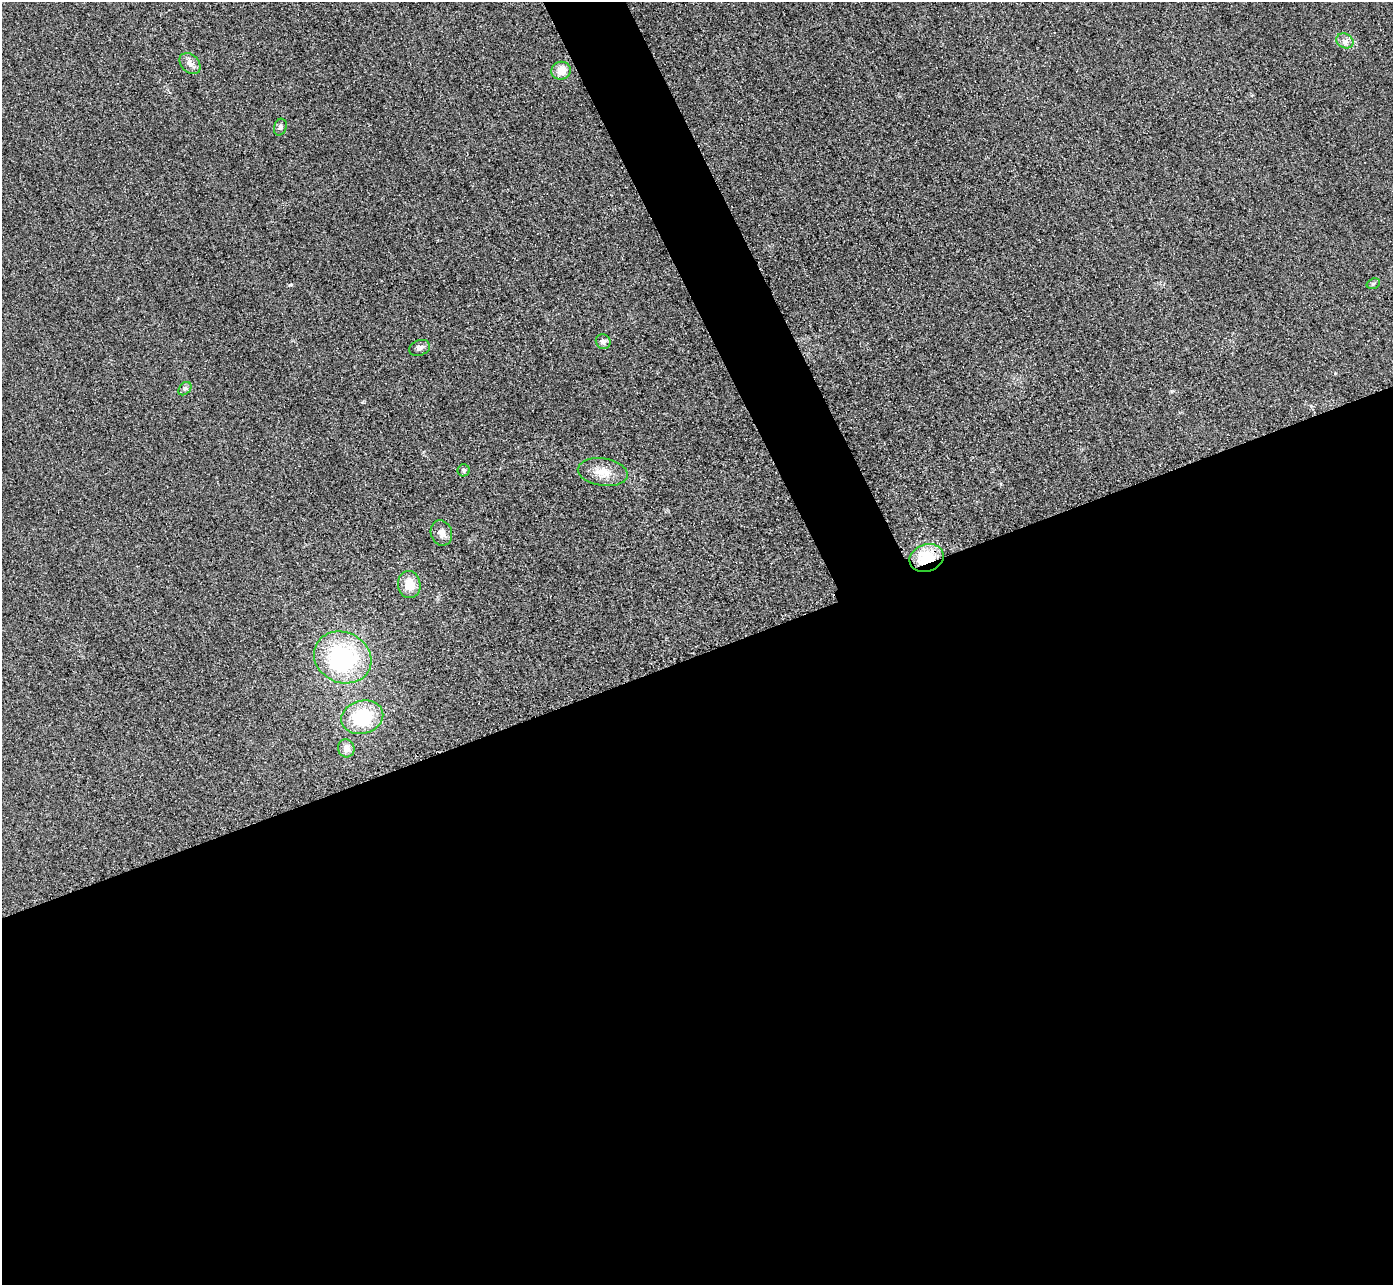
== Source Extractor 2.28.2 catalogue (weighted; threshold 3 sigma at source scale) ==
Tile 15 of 4 x 4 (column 3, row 4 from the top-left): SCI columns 2813-4203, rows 307-1589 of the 5626 x 5614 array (HDU 1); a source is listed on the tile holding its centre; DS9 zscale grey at full resolution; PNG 1395 x 1287 px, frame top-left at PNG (2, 2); each listed source drawn as its Kron ellipse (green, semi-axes under 4 px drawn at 4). Shown black and unused: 52% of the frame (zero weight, under 3 of 4 exposures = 3% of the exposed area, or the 3 px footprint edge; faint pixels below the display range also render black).
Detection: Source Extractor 2.28.2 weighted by HDU 2 'WHT'; one run over the whole footprint, this tile lists its part. Background 0.0828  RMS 0.017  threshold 0.0787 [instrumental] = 3 sigma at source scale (4.5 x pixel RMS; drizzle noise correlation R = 1.50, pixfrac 1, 0.05/0.05 arcsec/px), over >= 5 px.
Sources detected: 17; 1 inside a brighter object's white glare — neither listed nor drawn; the other 16 listed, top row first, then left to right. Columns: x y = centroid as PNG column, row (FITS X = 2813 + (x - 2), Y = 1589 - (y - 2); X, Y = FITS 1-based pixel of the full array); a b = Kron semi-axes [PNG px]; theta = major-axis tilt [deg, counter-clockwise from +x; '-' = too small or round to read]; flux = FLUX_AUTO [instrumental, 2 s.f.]
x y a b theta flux
1345 41 9 7 -26 7.6
190 64 12 8 -47 10
561 71 10 9 - 19
280 127 8 6 73 4.9
1373 284 7 5 18 3.1
603 342 8 7 - 6.1
420 348 11 7 20 6.4
185 389 8 5 48 4.4
464 470 6 6 - 3.7
603 472 25 13 -9 28
441 533 13 10 -72 12
927 558 17 13 19 74
409 585 13 11 -81 32
343 657 29 25 -26 210
362 717 21 16 16 87
346 748 9 8 - 12
Overlapping masked pixels (flux is a lower limit): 1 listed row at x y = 927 558